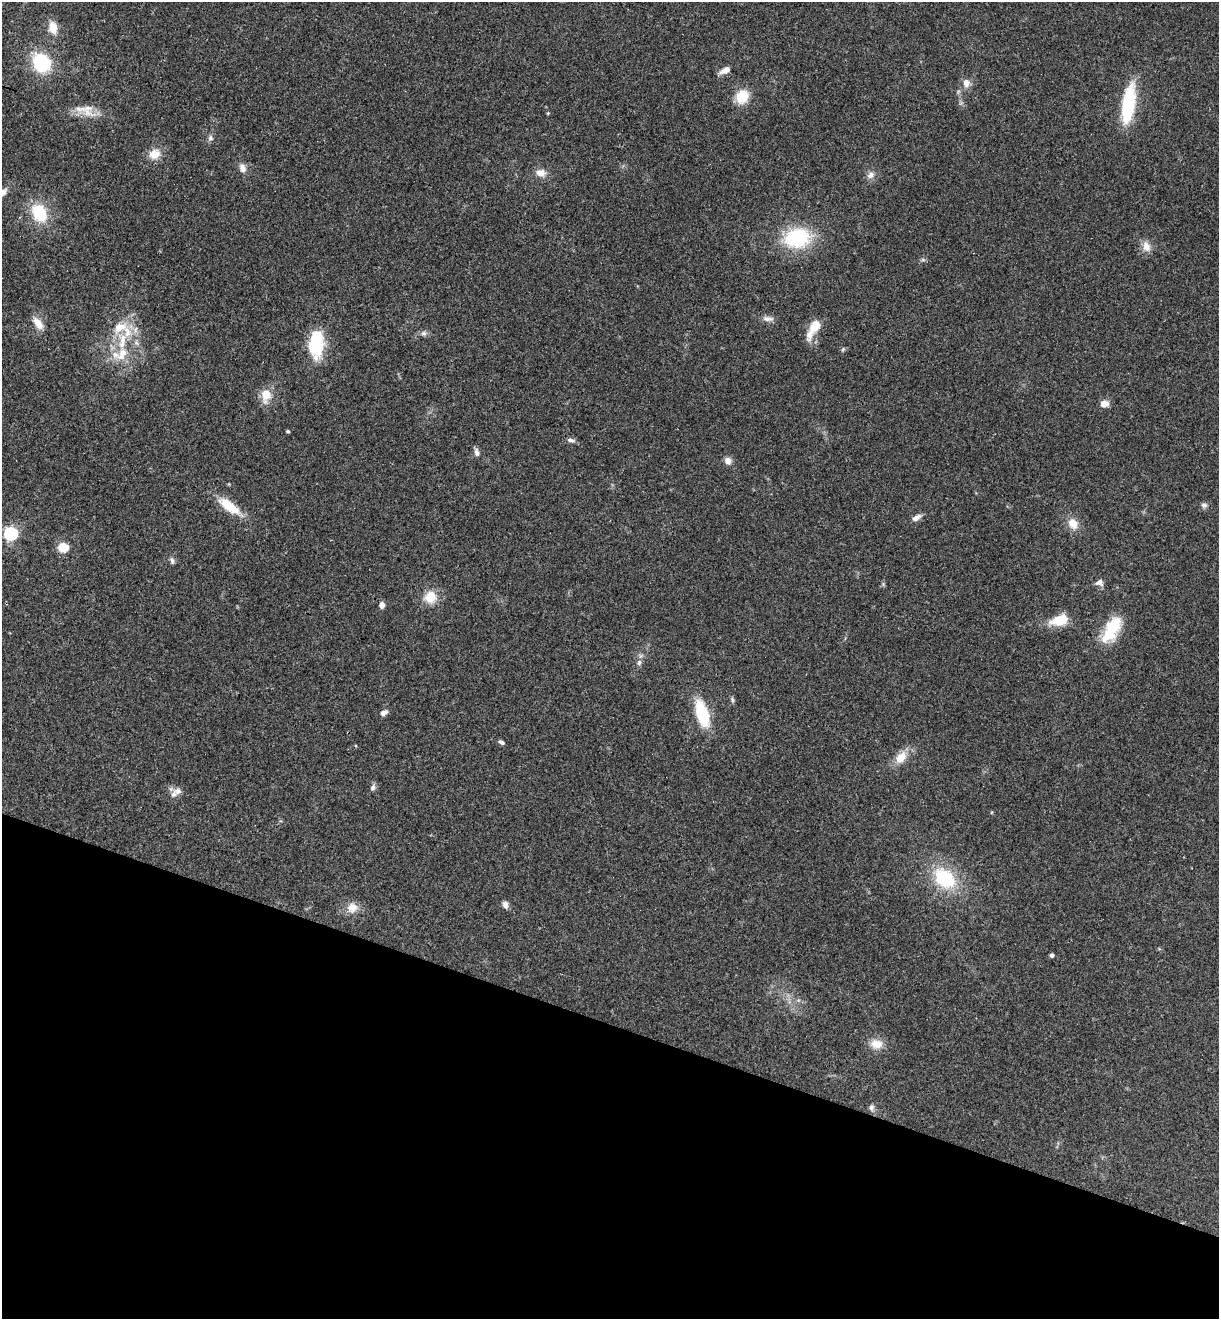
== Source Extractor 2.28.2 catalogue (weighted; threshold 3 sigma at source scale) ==
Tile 15 of 4 x 4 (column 3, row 4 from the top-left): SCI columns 2619-3835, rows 25-1341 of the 5364 x 5313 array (HDU 1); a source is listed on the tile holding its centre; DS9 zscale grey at full resolution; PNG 1221 x 1321 px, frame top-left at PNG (2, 2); no overlay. Shown black and unused: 22% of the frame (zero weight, under 3 of 4 exposures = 6% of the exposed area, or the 3 px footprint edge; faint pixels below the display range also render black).
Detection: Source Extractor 2.28.2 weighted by HDU 2 'WHT'; one run over the whole footprint, this tile lists its part. Background 0.188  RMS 0.0075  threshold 0.0338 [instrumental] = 3 sigma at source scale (4.5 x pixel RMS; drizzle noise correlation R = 1.50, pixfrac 1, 0.05/0.05 arcsec/px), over >= 5 px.
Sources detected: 63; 5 inside a brighter listed object's ellipse — not listed separately; the other 58 listed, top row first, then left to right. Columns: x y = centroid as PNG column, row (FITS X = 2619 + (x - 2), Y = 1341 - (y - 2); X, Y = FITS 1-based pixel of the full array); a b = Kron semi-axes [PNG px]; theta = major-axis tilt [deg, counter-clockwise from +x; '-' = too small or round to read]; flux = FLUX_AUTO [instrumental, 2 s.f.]
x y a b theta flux
53 28 16 10 -78 9.9
41 63 19 16 -50 44
725 70 15 7 27 4.7
966 83 11 9 -83 5.2
742 97 13 12 - 19
1128 104 38 12 82 55
87 109 26 16 -38 12
548 113 4 3 - 0.64
210 138 8 7 - 2.1
154 154 13 11 23 9.9
242 168 13 8 -70 4.4
541 173 14 10 -5 6
871 175 10 8 34 4
3 192 13 8 52 5
39 213 19 14 -62 31
797 238 25 20 12 56
1146 246 15 10 -70 6.3
923 260 7 4 -18 1.2
768 319 17 6 -3 3.8
38 323 17 8 -54 7.7
814 328 27 10 58 14
424 333 8 6 13 2.3
122 341 26 10 82 18
137 343 7 4 -70 1.6
316 344 32 16 89 34
843 349 7 4 46 1.1
266 395 19 11 80 11
1104 404 9 7 5 5.6
288 431 3 3 - 1.2
571 440 11 6 -16 2.6
477 452 11 6 -76 2.7
728 461 9 8 - 4
1204 505 8 7 - 2.4
229 506 28 11 -36 20
917 518 12 6 31 3.9
1073 524 14 11 -65 8.9
10 533 6 6 - 130
63 547 6 5 - 42
172 560 9 6 -73 2
1100 582 10 8 9 3.3
430 597 14 13 - 14
382 605 7 6 - 3.6
1060 620 17 10 16 20
1112 629 34 15 62 30
639 663 8 6 74 2.2
732 700 6 5 - 1.4
384 713 10 6 30 2.9
702 713 23 10 -73 42
501 742 8 4 -32 1.8
901 757 16 10 49 11
373 787 8 6 57 2.3
174 794 11 8 59 4
945 878 26 19 -42 44
505 905 10 7 -73 3
352 908 14 13 - 7.9
1052 955 4 4 - 1.9
876 1044 15 11 -6 9.3
871 1108 8 7 - 2.2
Isophote crosses this tile's border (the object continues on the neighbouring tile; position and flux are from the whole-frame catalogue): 1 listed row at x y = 3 192